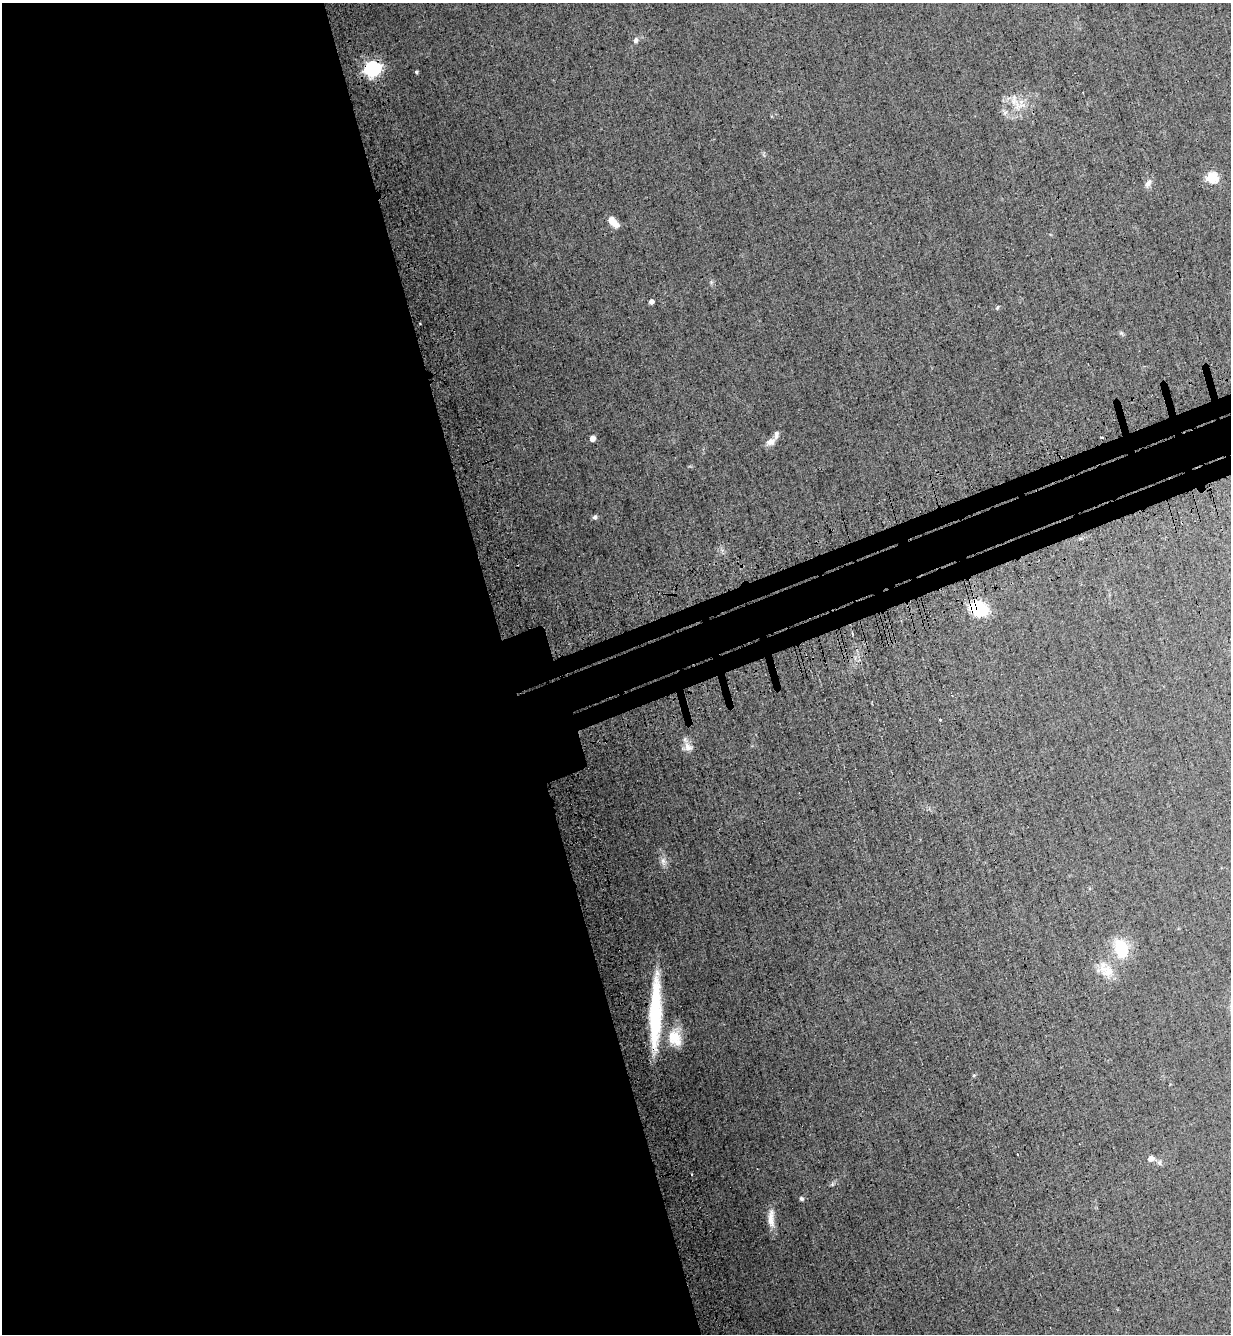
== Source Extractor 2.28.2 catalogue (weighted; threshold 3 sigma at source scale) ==
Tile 9 of 4 x 4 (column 1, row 3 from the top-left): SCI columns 345-1573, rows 1416-2747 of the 5477 x 5494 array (HDU 1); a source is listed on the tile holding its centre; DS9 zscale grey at full resolution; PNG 1233 x 1336 px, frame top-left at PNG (2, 3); no overlay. Shown black and unused: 45% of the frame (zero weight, under 3 of 4 exposures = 7% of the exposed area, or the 3 px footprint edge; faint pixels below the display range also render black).
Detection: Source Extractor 2.28.2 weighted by HDU 2 'WHT'; one run over the whole footprint, this tile lists its part. Background 0.0322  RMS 0.0068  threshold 0.0307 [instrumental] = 3 sigma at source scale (4.5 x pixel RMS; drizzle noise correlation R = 1.50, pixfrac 1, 0.05/0.05 arcsec/px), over >= 5 px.
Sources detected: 30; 1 inside a brighter listed object's ellipse — not listed separately; the other 29 listed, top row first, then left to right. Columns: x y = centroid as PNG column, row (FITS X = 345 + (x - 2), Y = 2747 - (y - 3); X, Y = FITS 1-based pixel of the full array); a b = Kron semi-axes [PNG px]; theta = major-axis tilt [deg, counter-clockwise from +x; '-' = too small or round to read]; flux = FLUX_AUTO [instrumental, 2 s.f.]
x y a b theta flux
636 40 8 6 85 2
372 69 7 6 - 190
416 72 4 3 - 0.94
1014 100 18 8 -80 6.5
1212 177 6 5 - 55
1148 183 13 7 61 2.9
613 222 13 6 -44 7.4
651 302 4 4 - 3.3
997 307 6 4 68 0.91
1121 333 6 5 - 1.1
592 438 5 5 - 4.7
1102 438 3 3 - 1.6
771 442 12 8 27 4.5
594 517 6 5 - 1.7
979 609 15 11 -24 36
940 720 3 3 - 1.6
688 747 13 11 -38 4.8
663 861 12 7 -87 3.5
1121 948 18 12 -78 26
1108 972 17 16 - 11
655 1012 68 10 88 65
675 1038 23 17 -74 17
974 1075 5 4 - 0.77
1017 1154 3 2 - 0.51
1151 1159 6 5 - 4.3
1159 1163 8 6 -89 1.7
832 1184 6 5 - 1.1
801 1199 5 4 - 1.3
771 1218 26 8 -90 7.5
Overlapping masked pixels (flux is a lower limit): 3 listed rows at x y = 372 69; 979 609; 655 1012